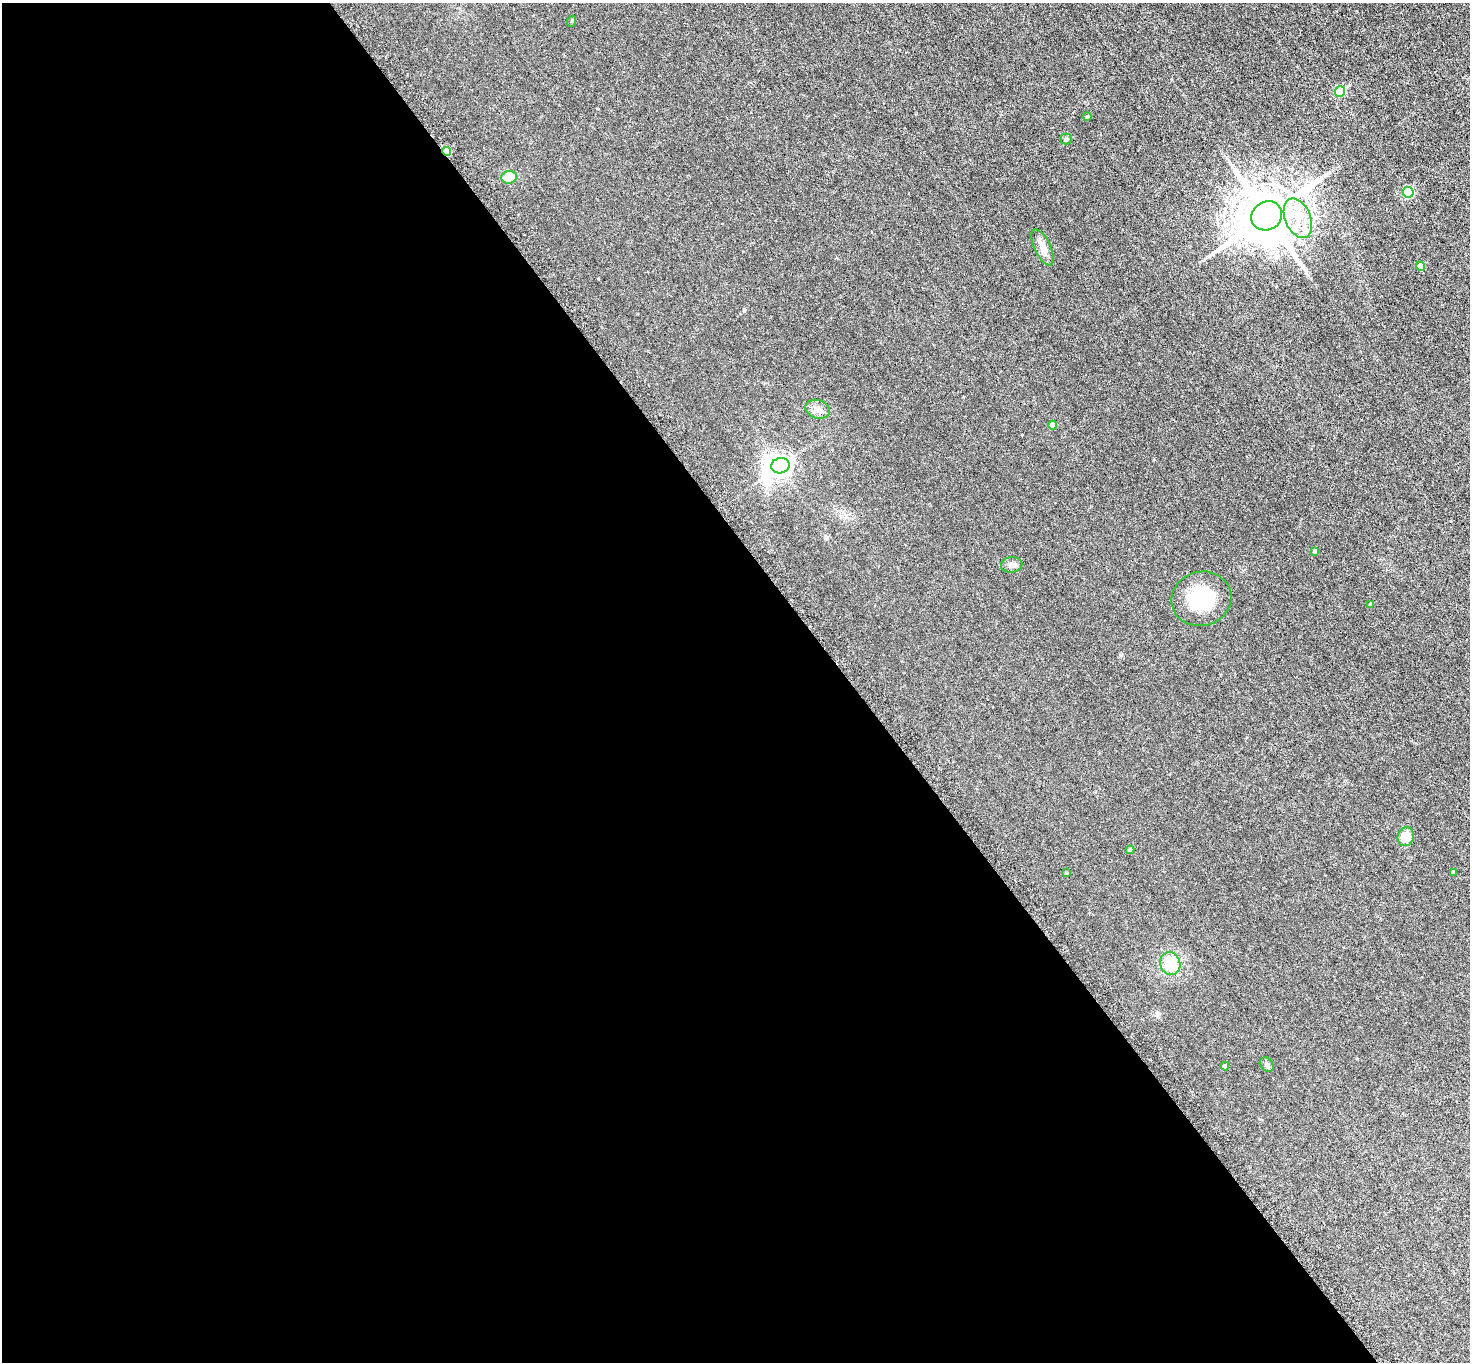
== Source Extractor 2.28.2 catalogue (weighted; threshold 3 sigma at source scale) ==
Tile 9 of 4 x 4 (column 1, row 3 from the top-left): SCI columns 41-1508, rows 1683-3042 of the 5952 x 5945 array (HDU 1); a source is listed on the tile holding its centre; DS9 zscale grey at full resolution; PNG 1472 x 1364 px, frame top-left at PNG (2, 3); each listed source drawn as its Kron ellipse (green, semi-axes under 4 px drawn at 4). Shown black and unused: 58% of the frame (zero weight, under 3 of 6 exposures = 3% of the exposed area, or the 3 px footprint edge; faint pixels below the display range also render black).
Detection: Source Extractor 2.28.2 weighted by HDU 2 'WHT'; one run over the whole footprint, this tile lists its part. Background 0.00453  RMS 0.0031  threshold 0.0128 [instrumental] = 3 sigma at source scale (4.09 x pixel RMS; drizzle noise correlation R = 1.36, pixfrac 0.8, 0.05/0.05 arcsec/px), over >= 5 px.
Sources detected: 25; all 25 listed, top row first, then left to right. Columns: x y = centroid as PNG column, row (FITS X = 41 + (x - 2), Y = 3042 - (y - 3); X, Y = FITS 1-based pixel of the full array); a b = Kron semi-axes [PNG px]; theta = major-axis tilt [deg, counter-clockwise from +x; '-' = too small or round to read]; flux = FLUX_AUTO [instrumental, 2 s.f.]
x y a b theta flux
572 21 5 3 - 0.28
1340 91 5 5 - 15
1087 117 4 4 - 0.44
1066 139 5 5 - 0.45
447 151 4 4 - 6.8
509 177 8 6 11 4.1
1408 192 5 5 - 20
1267 216 16 14 34 1900
1298 218 20 13 -67 7.4
1043 247 20 8 -65 2.3
1421 266 4 4 - 3.7
817 409 12 9 -18 2
1053 425 4 4 - 3.1
780 466 9 7 12 190
1315 551 4 3 - 0.67
1012 565 11 7 7 1.2
1201 599 30 27 15 15
1371 604 4 4 - 0.86
1406 837 9 8 - 4.1
1130 850 4 4 - 0.51
1454 872 4 4 - 1.4
1066 873 3 3 - 0.27
1170 964 12 10 -71 6.8
1267 1065 8 6 -48 0.67
1225 1066 4 4 - 1.2
Overlapping masked pixels (flux is a lower limit): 1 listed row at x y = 447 151
Unlisted compact peaks at least as high as the median listed source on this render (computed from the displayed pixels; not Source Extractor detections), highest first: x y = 744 311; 826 537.